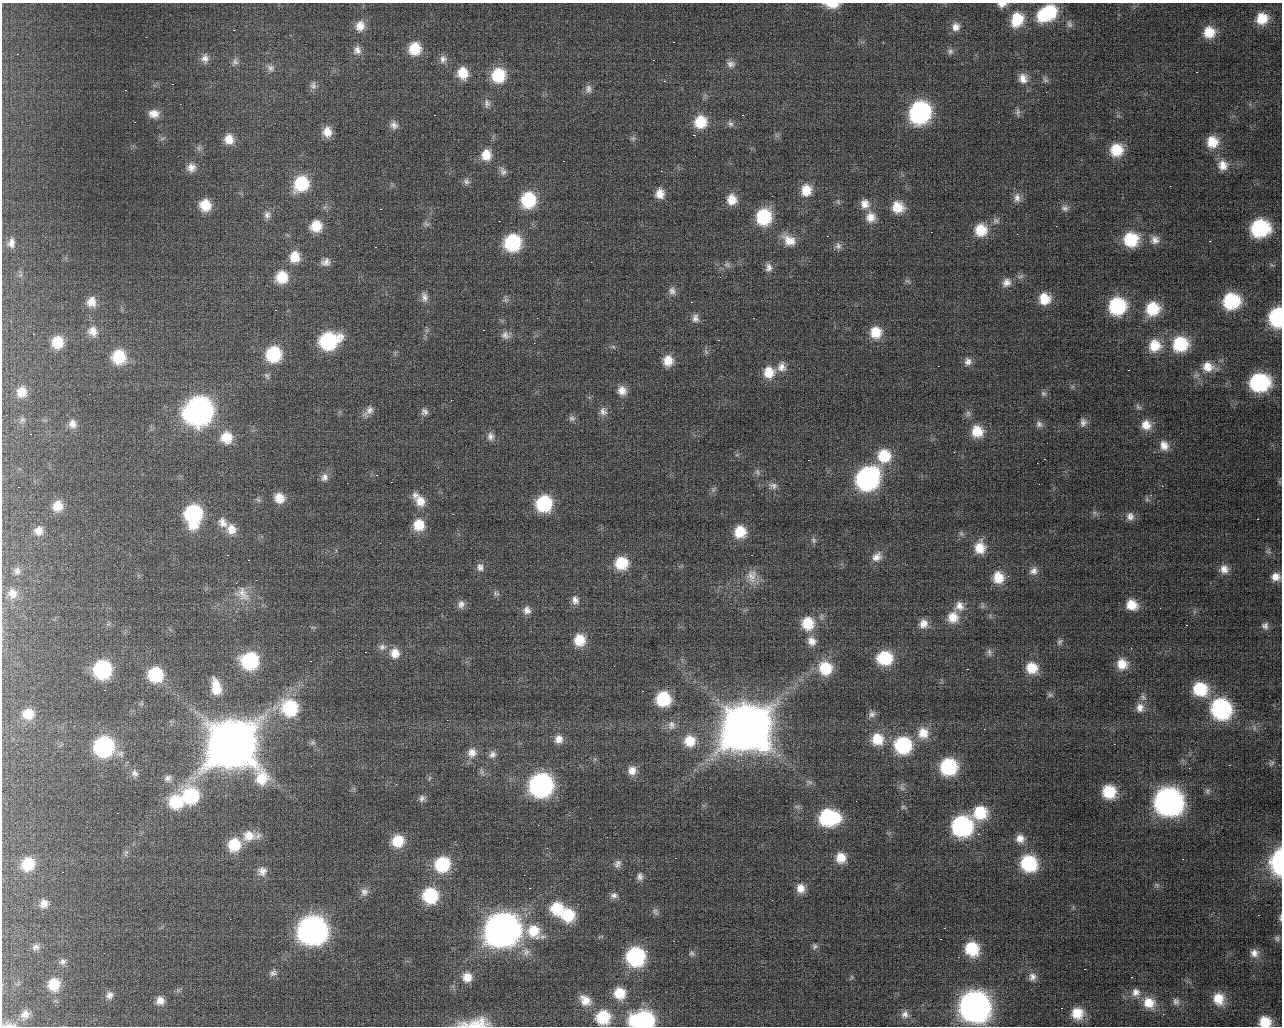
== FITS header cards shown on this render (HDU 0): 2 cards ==
NAXIS1  =                 1280 / length of data axis 1
NAXIS2  =                 1024 / length of data axis 2

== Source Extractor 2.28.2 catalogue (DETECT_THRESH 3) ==
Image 1280 x 1024 px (HDU 0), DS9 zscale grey, 1 PNG px = 1 image px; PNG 1284 x 1028 px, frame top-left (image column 1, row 1024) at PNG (2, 3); no overlay
Background 104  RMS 2.4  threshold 7.06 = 3 sigma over >= 5 px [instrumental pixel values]
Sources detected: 334; all 334 listed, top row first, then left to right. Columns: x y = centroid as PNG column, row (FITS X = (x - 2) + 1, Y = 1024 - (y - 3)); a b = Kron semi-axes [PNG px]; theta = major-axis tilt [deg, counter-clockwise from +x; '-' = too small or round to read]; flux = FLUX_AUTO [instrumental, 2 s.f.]
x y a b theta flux
832 5 16 6 -2 2200
1002 5 14 7 2 1100
1049 12 16 14 -85 8700
1042 16 14 11 -75 5600
1262 18 15 14 - 3800
1017 19 18 15 69 6100
1069 24 12 9 -75 840
360 26 11 10 - 1600
956 27 14 13 - 1900
233 30 2 2 - 120
1209 32 14 14 - 3700
673 42 3 2 - 120
883 42 4 4 - 140
415 49 14 13 - 4900
357 50 11 9 89 910
950 51 10 10 - 880
17 54 3 3 - 89
205 58 12 9 87 920
443 59 12 11 - 1200
653 60 2 2 - 71
235 62 9 8 - 580
731 64 9 7 -14 620
270 68 10 8 -35 660
1196 72 2 2 - 140
463 73 14 12 -80 3600
498 75 14 13 - 7400
1023 78 13 12 - 1600
1045 80 9 6 -45 440
664 81 3 2 - 94
172 84 3 2 - 160
313 85 11 8 -89 620
588 89 11 8 -90 710
125 90 3 2 - 180
487 103 14 9 88 960
920 112 15 14 - 37000
1018 112 13 6 -90 510
154 114 13 10 0 1600
434 115 3 2 - 190
742 115 3 2 - 940
134 122 3 2 - 120
700 122 12 11 - 4200
730 124 8 7 - 450
394 125 13 11 -51 1200
327 132 11 10 - 1900
694 135 3 2 - 160
162 138 9 4 9 370
633 138 6 6 - 340
229 139 13 11 -75 2100
1212 142 16 16 - 4100
199 148 9 4 82 420
1116 150 11 11 - 4300
486 155 14 13 - 3000
563 161 2 2 - 92
1223 165 16 15 - 2600
191 167 12 12 - 1400
503 171 14 9 -69 880
466 181 10 9 - 790
301 184 15 13 54 8700
806 190 12 11 - 2700
660 194 9 8 - 1600
1017 198 13 9 80 1000
528 200 14 13 - 9900
732 200 11 9 -31 2600
838 202 8 5 -65 320
865 204 14 12 -81 1800
205 205 12 11 - 3500
898 207 15 14 - 3600
1065 208 9 8 - 600
380 209 3 2 - 260
267 215 12 9 70 920
764 217 13 11 84 9700
871 217 15 14 - 2400
499 221 3 2 - 150
996 221 10 8 -12 630
426 224 10 6 -36 560
316 226 12 11 - 3600
1259 228 15 14 - 17000
981 230 14 13 - 4300
931 232 2 2 - 82
827 236 2 2 - 99
1131 239 14 13 - 7300
789 240 16 11 -28 2100
1155 240 12 12 - 1300
1209 241 3 2 - 810
11 243 13 9 87 1200
512 243 13 13 - 14000
838 246 10 8 -85 750
375 247 3 2 - 270
295 257 14 12 89 3100
326 262 11 9 18 990
727 265 8 7 - 460
769 267 10 8 83 760
1020 276 11 5 24 470
282 277 14 14 - 4500
908 281 10 6 -37 460
1006 282 12 10 41 1200
672 291 10 9 - 690
424 297 15 9 -81 1100
1044 299 11 11 - 3400
506 300 8 6 20 530
1231 301 12 12 - 12000
91 302 11 10 - 1700
691 302 3 2 - 360
1117 306 14 14 - 14000
1152 309 16 14 50 6300
275 310 3 2 - 530
1277 317 12 9 87 19000
695 318 10 7 86 700
753 318 2 2 - 73
483 330 3 2 - 350
93 331 13 11 -55 1700
876 332 15 14 - 3800
33 334 2 2 - 120
506 335 13 10 -3 990
329 341 15 12 20 17000
58 342 12 11 - 4000
1180 344 16 16 - 9000
1155 345 17 16 - 4400
274 354 13 13 - 9700
119 357 15 13 -80 7000
668 361 10 9 - 2300
968 361 11 10 - 1000
938 366 2 2 - 72
782 367 13 12 - 1500
1208 367 18 13 -13 2800
1128 370 3 2 - 180
769 372 13 12 - 3000
267 376 10 6 -55 410
1259 382 15 13 3 18000
622 390 10 9 - 1500
22 392 13 11 78 2200
1044 393 8 7 - 550
1138 407 11 6 -54 540
199 410 17 15 38 99000
368 411 18 9 44 1200
603 411 12 9 -71 890
424 412 9 9 - 690
968 413 9 6 -88 520
572 418 9 8 - 470
22 420 10 7 45 630
1083 422 14 11 81 1300
72 424 11 9 -71 1100
1039 424 11 10 - 940
1146 425 14 13 - 2400
977 431 13 12 - 3500
30 434 3 2 - 240
490 436 11 9 -83 850
226 437 14 14 - 3700
1164 446 15 11 -67 1800
884 456 16 16 - 5600
1044 459 3 2 - 170
808 460 2 2 - 120
757 472 9 5 -77 380
376 475 3 2 - 430
324 477 12 10 64 970
867 478 16 14 47 47000
391 482 3 2 - 130
773 486 13 9 -3 970
18 487 3 2 - 290
415 495 11 8 -85 930
279 498 9 9 - 2100
1147 499 7 6 - 400
258 500 8 3 -44 220
420 501 16 13 -57 2600
544 504 13 12 - 12000
57 506 11 10 - 2400
1095 513 10 8 -51 690
193 514 18 13 87 20000
1130 516 13 11 -72 1300
1257 519 2 2 - 79
222 523 15 11 -51 1600
419 525 14 14 - 4100
231 529 13 11 -65 2000
39 531 10 9 - 1300
740 532 11 11 - 3800
961 534 8 6 -46 410
813 540 9 6 -65 500
380 543 3 3 - 74
980 548 15 12 86 3000
336 550 5 4 - 210
1269 552 7 4 -18 270
227 555 3 2 - 250
751 555 2 2 - 150
877 557 16 12 39 1800
248 560 3 2 - 440
621 563 12 12 - 5500
480 567 12 10 -73 1100
1224 569 12 11 - 1400
17 571 10 8 87 510
1034 571 12 11 - 1200
752 576 19 14 85 1900
998 577 13 12 - 3400
1276 577 10 9 - 1400
12 593 11 9 -55 1200
496 593 10 7 -22 630
242 594 24 17 -48 3000
575 600 12 10 -74 1100
461 604 12 11 - 1200
982 605 10 5 83 400
1132 605 14 12 -31 3000
959 606 14 13 - 1800
527 610 12 11 - 1200
953 617 16 15 - 3200
808 623 14 13 - 4500
923 624 14 13 - 2000
1186 625 3 2 - 440
1265 626 10 9 - 750
579 640 13 12 - 4000
811 641 12 11 - 1500
1059 642 9 6 64 470
382 647 9 8 - 690
365 652 3 2 - 460
989 652 11 7 -79 590
395 653 12 11 - 1800
885 658 15 13 7 8000
250 661 13 12 - 15000
310 661 3 2 - 200
1122 664 10 9 - 2200
825 668 14 13 - 5600
1032 668 13 12 - 3400
103 669 12 12 - 19000
967 669 3 2 - 560
156 674 12 12 - 9000
216 687 16 9 -79 3100
1200 689 13 11 -21 6300
104 690 2 2 - 92
1050 695 7 6 - 340
663 699 13 12 - 8500
290 708 15 15 - 11000
1140 708 11 9 77 930
1220 708 15 14 - 24000
28 714 12 11 - 3000
872 714 9 7 51 550
672 725 13 10 -86 1100
746 727 21 20 - 590000
1254 728 7 4 -72 340
923 733 14 14 - 2700
558 739 12 11 - 1500
877 739 13 13 - 3500
690 741 12 12 - 3200
231 744 23 22 - 650000
903 745 14 14 - 13000
104 746 13 13 - 26000
472 753 14 12 77 1900
492 754 12 11 - 1100
595 759 6 5 - 270
127 762 3 2 - 320
1271 763 8 5 41 340
948 766 13 13 - 14000
632 770 10 10 - 1500
482 772 12 6 -64 600
135 773 11 9 -37 720
168 778 9 8 - 620
541 785 14 14 - 54000
902 788 11 6 -81 600
1109 792 12 12 - 5800
191 796 15 14 - 12000
422 798 9 7 73 500
1168 801 17 16 - 91000
176 802 14 14 - 6500
903 807 9 5 -15 340
980 812 16 15 - 6500
117 813 3 2 - 280
828 817 16 12 -4 16000
962 826 14 14 - 29000
978 834 4 4 - 260
249 836 16 13 6 2700
1020 839 12 11 - 1600
398 841 12 12 - 4200
234 845 12 12 - 5200
126 853 8 6 75 430
841 858 11 10 - 2300
1182 859 3 2 - 310
618 862 10 7 1 620
1278 862 20 10 87 15000
1028 863 15 14 - 12000
28 864 10 9 - 4300
442 864 14 14 - 10000
616 866 9 6 11 500
262 871 11 11 - 1100
62 872 2 2 - 100
640 876 9 7 85 640
1157 885 6 6 - 340
529 888 3 2 - 250
800 888 11 10 - 1600
364 892 11 10 - 910
430 895 13 13 - 11000
614 895 10 8 -4 650
44 903 7 6 - 980
557 908 15 14 - 5900
655 912 11 6 -55 460
568 915 14 13 - 6300
1258 915 2 2 - 84
1280 918 10 5 87 360
944 928 2 2 - 120
312 930 16 15 - 110000
501 930 17 16 - 220000
533 931 23 17 -34 5600
1277 938 9 7 82 460
940 939 3 2 - 140
815 946 9 7 69 550
35 947 8 6 21 470
972 949 12 11 - 6400
526 952 14 13 - 1800
691 953 8 6 -29 340
1254 953 12 11 - 1300
635 956 13 13 - 21000
63 961 8 7 - 440
1084 969 3 2 - 400
273 973 9 8 - 570
467 977 13 13 - 2500
852 977 6 5 - 250
1032 977 9 8 - 760
1131 977 3 2 - 260
54 984 10 9 - 3600
619 993 12 12 - 3500
1136 993 15 14 - 2200
110 995 8 7 - 600
1218 999 15 13 -73 3500
160 1000 8 7 - 1200
585 1000 17 12 -40 2200
1176 1002 13 11 -77 1100
1149 1003 19 16 -39 4500
974 1006 17 16 - 130000
1061 1008 2 2 - 140
639 1009 3 2 - 500
1077 1013 10 10 - 3100
25 1014 12 10 53 1100
905 1014 10 9 - 770
603 1017 14 14 - 6100
643 1020 16 11 -1 29000
1265 1022 11 10 - 3300
475 1023 46 13 5 4900
9 1025 21 6 -1 880
At the frame edge (FLAGS 8, measured only in part): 9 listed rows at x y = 832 5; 1002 5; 1277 317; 1278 862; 1280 918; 643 1020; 1265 1022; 475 1023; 9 1025